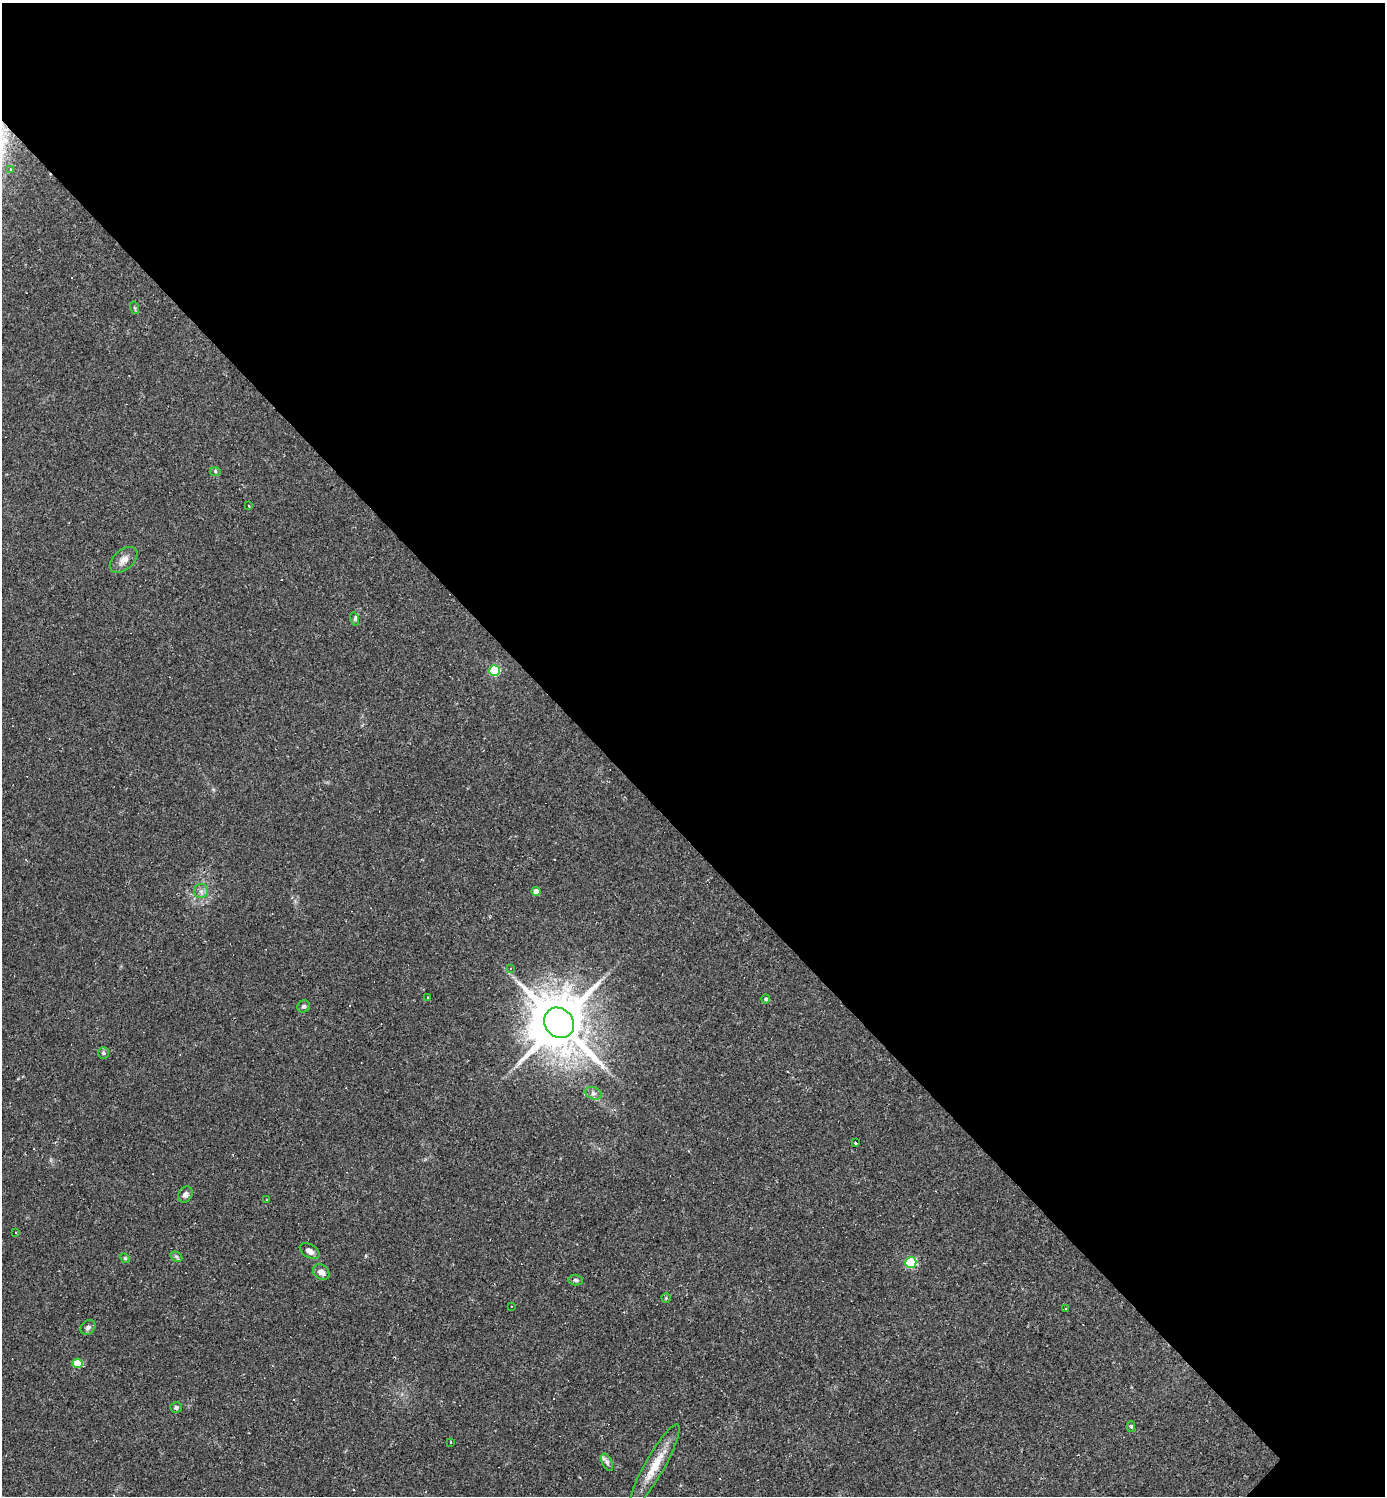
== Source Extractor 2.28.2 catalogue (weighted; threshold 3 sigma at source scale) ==
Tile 3 of 4 x 4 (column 3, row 1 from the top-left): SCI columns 3060-4442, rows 4483-5976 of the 5976 x 5976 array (HDU 1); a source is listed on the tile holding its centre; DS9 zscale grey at full resolution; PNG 1387 x 1498 px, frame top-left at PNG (2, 3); each listed source drawn as its Kron ellipse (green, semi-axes under 4 px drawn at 4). Shown black and unused: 56% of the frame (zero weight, under 2 of 3 exposures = <1% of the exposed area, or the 3 px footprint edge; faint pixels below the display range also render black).
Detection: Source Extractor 2.28.2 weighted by HDU 2 'WHT'; one run over the whole footprint, this tile lists its part. Background 0.0635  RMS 0.0069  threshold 0.0312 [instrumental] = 3 sigma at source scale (4.5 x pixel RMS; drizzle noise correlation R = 1.50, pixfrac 1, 0.05/0.05 arcsec/px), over >= 5 px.
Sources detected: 44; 8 cosmic-ray / hot-pixel residue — neither listed nor drawn; the other 36 listed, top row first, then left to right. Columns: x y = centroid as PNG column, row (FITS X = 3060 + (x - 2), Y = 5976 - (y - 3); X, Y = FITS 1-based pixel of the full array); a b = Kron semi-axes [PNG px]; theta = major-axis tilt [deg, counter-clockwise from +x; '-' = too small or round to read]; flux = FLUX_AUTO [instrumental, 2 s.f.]
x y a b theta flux
10 169 3 3 - 0.9
135 308 6 4 -70 0.91
215 471 5 3 - 0.94
249 506 3 2 - 0.87
124 560 16 10 40 5.3
355 619 6 4 -74 1.2
494 671 5 5 - 51
201 891 7 7 - 2.5
536 891 4 4 - 6.9
510 968 3 3 - 0.88
428 997 2 2 - 0.57
766 999 4 4 - 1.6
304 1006 6 5 - 1.5
559 1023 16 14 -47 5200
103 1053 6 5 - 1.1
593 1093 9 6 -20 2.2
856 1143 3 2 - 1.2
185 1194 8 6 58 2.8
266 1200 3 2 - 0.82
15 1232 3 2 - 0.55
310 1251 11 6 -32 3.6
176 1257 6 4 -31 1.2
125 1258 5 4 - 0.83
911 1262 5 5 - 54
321 1272 9 7 -37 4.7
576 1280 7 5 -3 1.2
666 1298 4 4 - 0.69
511 1306 3 2 - 0.62
1066 1309 3 2 - 0.59
88 1327 8 6 46 2
78 1363 5 5 - 20
176 1407 5 5 - 1.7
1131 1427 5 4 - 1.7
450 1442 3 3 - 1.6
607 1462 9 5 -63 1.9
654 1466 48 9 60 17